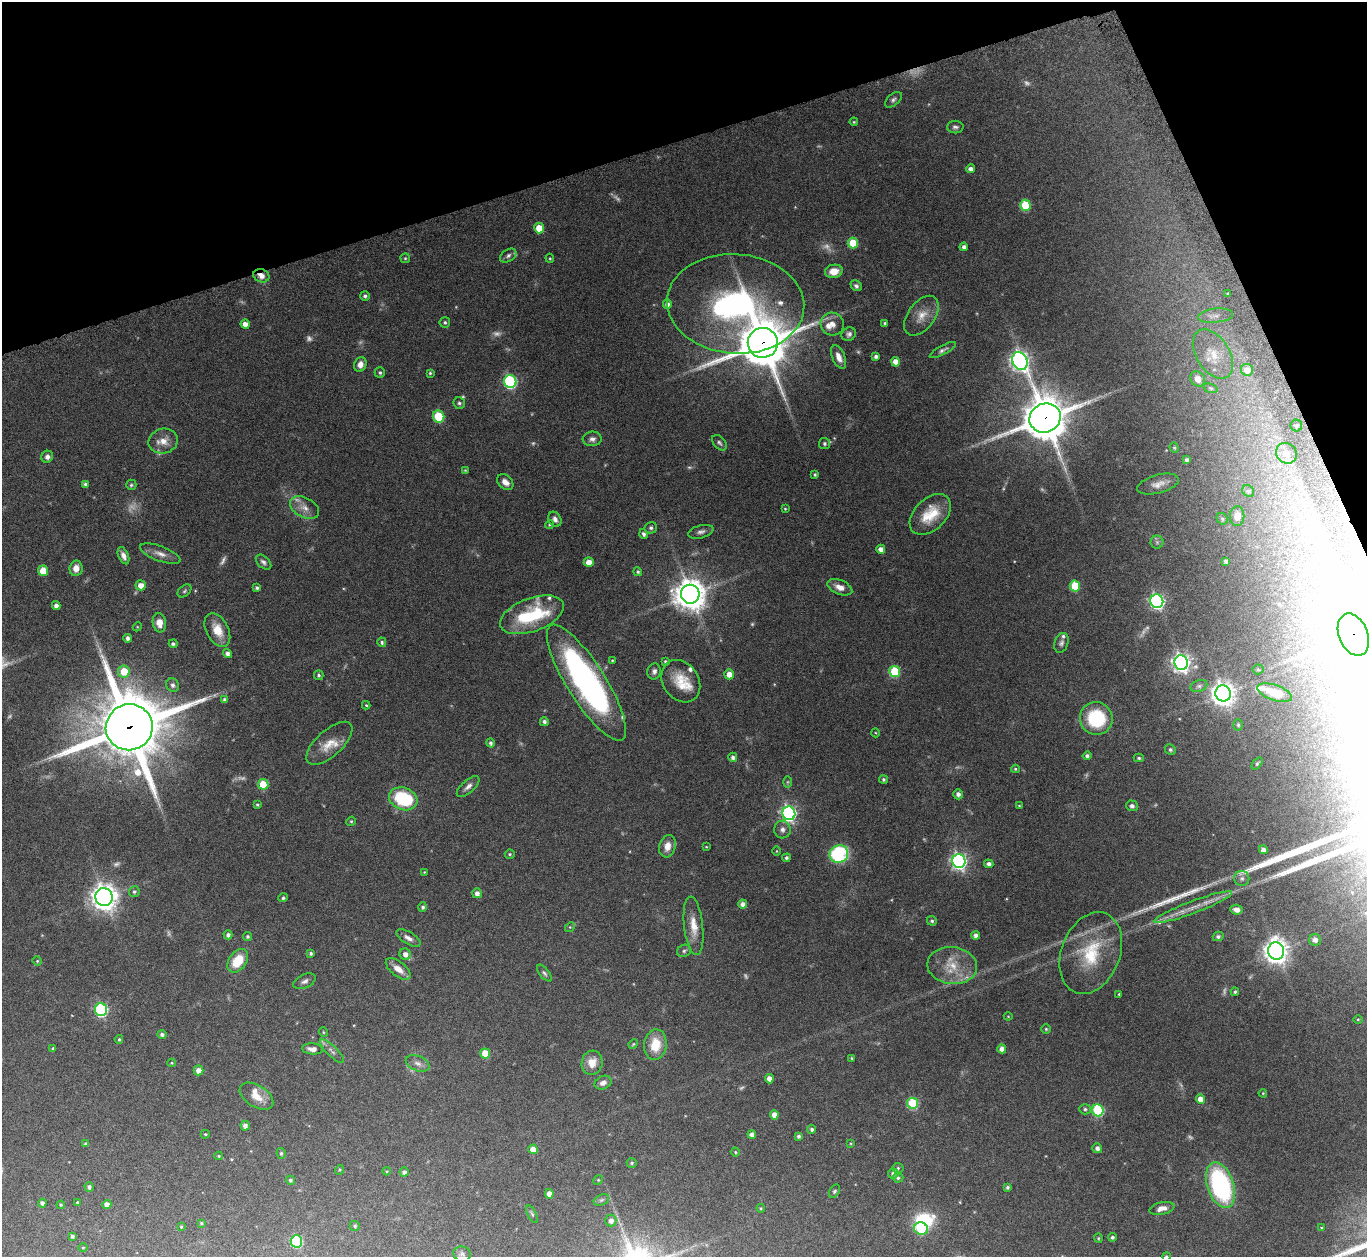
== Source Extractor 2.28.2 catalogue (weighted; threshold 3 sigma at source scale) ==
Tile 3 of 4 x 4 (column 3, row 1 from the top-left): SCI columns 2777-4141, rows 3959-5213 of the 5553 x 5541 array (HDU 1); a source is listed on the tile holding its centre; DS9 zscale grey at full resolution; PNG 1369 x 1259 px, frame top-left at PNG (2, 2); each listed source drawn as its Kron ellipse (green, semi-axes under 4 px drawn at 4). Shown black and unused: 16% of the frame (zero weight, under 8 of 15 exposures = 4% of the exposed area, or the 3 px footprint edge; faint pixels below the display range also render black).
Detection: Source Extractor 2.28.2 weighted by HDU 2 'WHT'; one run over the whole footprint, this tile lists its part. Background 0.0798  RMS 0.0027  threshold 0.0112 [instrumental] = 3 sigma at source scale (4.09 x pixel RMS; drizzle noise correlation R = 1.36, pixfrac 0.8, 0.05/0.05 arcsec/px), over >= 5 px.
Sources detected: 307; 35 too faint to see at this stretch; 4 inside a brighter object's white glare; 2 long thin detections or spike segments (spike, bleed or trail) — neither listed nor drawn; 12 inside a brighter listed object's ellipse — not listed separately; the other 254 listed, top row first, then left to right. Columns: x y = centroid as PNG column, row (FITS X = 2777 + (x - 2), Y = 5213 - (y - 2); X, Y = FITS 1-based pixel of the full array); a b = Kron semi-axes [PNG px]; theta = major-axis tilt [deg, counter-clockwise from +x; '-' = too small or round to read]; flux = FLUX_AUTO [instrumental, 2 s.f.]
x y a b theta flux
893 100 10 5 42 0.67
854 122 4 3 - 0.24
955 127 8 6 1 0.69
971 169 4 4 - 1
1025 205 5 5 - 10
539 228 5 5 - 5.3
853 243 5 5 - 7.5
964 247 4 4 - 0.89
508 256 9 6 34 0.77
405 258 5 5 - 0.32
550 258 5 4 - 0.26
834 271 9 6 10 3
261 276 8 6 -20 1.5
856 286 6 5 - 0.62
1228 294 3 3 - 0.39
365 296 5 4 - 0.59
667 304 4 4 - 1.2
736 304 69 49 -4 89
921 316 23 13 54 3.5
1215 316 17 7 6 1.6
445 322 5 5 - 0.44
885 323 3 3 - 0.47
245 324 4 4 - 1.6
832 324 12 11 - 2.1
849 334 7 6 - 0.78
763 343 15 15 - 1100
943 350 15 4 28 0.79
1213 354 27 16 -58 5.4
876 356 4 3 - 0.73
839 357 12 6 -68 2
1020 361 9 7 -63 130
895 362 5 4 - 2.3
360 364 7 6 - 1.6
1247 370 6 6 - 2.1
380 373 5 5 - 0.47
430 373 3 3 - 0.34
1198 379 8 7 - 1.8
510 381 6 6 - 35
1211 388 7 4 -19 0.34
459 403 6 5 - 0.56
439 417 6 5 - 11
1045 418 16 14 24 910
1296 426 6 6 - 0.66
592 439 9 7 4 1.1
163 441 15 12 12 2.9
719 443 9 5 -48 0.63
824 443 5 5 - 0.54
1174 448 5 4 - 0.33
1286 453 11 9 -45 2.9
47 457 6 5 - 0.93
1187 460 4 3 - 0.66
465 470 4 4 - 0.23
815 474 4 3 - 0.37
505 482 9 6 -44 1.7
85 484 4 4 - 0.76
1158 484 21 9 15 2.1
131 485 5 5 - 0.39
1248 491 6 5 - 0.45
304 508 16 9 -27 2.2
785 509 3 3 - 0.24
930 514 24 15 45 6.7
1237 516 10 7 88 2.1
555 519 8 6 -59 1
1222 519 6 5 - 0.39
549 525 4 3 - 0.24
651 528 6 5 - 0.57
701 532 13 6 14 1
644 534 5 4 - 0.81
1157 542 6 6 - 0.55
881 549 4 4 - 1.6
160 554 21 7 -20 2
123 556 9 5 -67 1.3
1226 561 4 3 - 0.66
263 562 9 5 -43 0.78
589 562 5 5 - 2.5
76 568 8 6 82 2.1
43 571 5 5 - 5.9
638 572 5 4 - 0.4
141 585 5 5 - 2
1075 586 5 5 - 10
840 587 13 7 -23 2.3
257 588 4 4 - 0.5
185 591 8 5 42 0.48
690 594 9 9 - 460
1157 601 7 6 - 61
56 606 4 4 - 1.2
532 615 33 16 20 17
159 623 9 6 -81 2.6
137 627 4 3 - 0.22
217 630 18 11 -63 4.3
1353 635 22 14 -67 880
128 638 4 3 - 0.88
382 642 5 4 - 0.5
1061 643 10 7 70 0.8
173 644 4 4 - 0.66
227 653 5 4 - 0.94
612 660 4 3 - 0.26
665 662 4 3 - 0.47
1181 663 7 7 - 120
1258 669 5 5 - 0.35
124 671 6 6 - 5.8
654 671 8 6 76 0.86
895 671 5 5 - 15
729 674 5 4 - 2.2
319 675 5 4 - 0.45
681 681 22 18 -56 5.7
586 683 67 19 -58 79
173 685 7 6 - 0.9
1199 686 9 5 19 0.66
1223 693 8 7 - 220
1275 693 18 7 -19 4.6
225 700 4 4 - 0.75
366 705 4 4 - 0.28
1096 718 16 16 - 17
544 722 4 4 - 0.67
1238 725 6 4 -87 0.35
129 727 23 23 - 2200
876 733 4 3 - 0.2
329 743 29 13 42 4.2
490 743 4 4 - 0.59
1170 750 5 5 - 0.52
1087 756 4 4 - 0.69
733 757 4 4 - 0.88
1139 758 5 4 - 0.39
1257 763 7 4 52 0.39
1015 769 4 4 - 0.35
883 779 4 3 - 0.46
787 782 6 4 89 0.31
263 784 5 5 - 8.7
468 786 14 6 42 1.2
958 794 5 5 - 0.91
403 799 14 11 -21 15
257 805 3 3 - 0.33
1019 806 4 3 - 0.24
1132 806 6 5 - 0.78
789 813 7 6 - 72
351 821 5 4 - 0.29
782 829 9 8 - 1.2
667 846 11 8 74 2.3
706 847 3 3 - 0.2
1263 850 4 4 - 1.4
776 851 5 3 - 0.2
510 854 5 4 - 0.39
839 854 9 8 - 22
786 858 4 4 - 0.56
959 861 7 6 - 85
989 864 4 4 - 1
424 872 3 3 - 0.18
1242 878 7 7 - 0.79
134 892 5 5 - 0.49
477 893 5 4 - 1.1
104 897 9 8 - 270
283 898 4 4 - 0.46
743 904 4 4 - 1.4
423 907 4 4 - 0.52
1193 907 41 6 21 3.9
1236 909 6 5 - 1.5
932 921 5 4 - 0.5
694 926 29 9 -84 3.9
570 927 5 4 - 0.3
228 935 4 4 - 0.79
976 935 4 4 - 1.1
1218 936 5 4 - 0.65
247 937 4 4 - 0.44
408 938 13 6 -31 1.3
1315 940 6 6 - 1.4
684 951 7 6 - 0.61
1276 951 8 8 - 240
311 953 3 3 - 0.47
1091 953 42 29 69 15
405 954 6 5 - 1.5
37 961 5 4 - 0.29
238 961 13 8 54 7.3
952 966 25 18 -7 6.7
398 969 14 7 -38 2.4
544 973 10 5 -51 0.58
305 981 12 6 25 0.99
1235 992 4 4 - 0.42
1119 994 3 3 - 0.21
101 1010 6 6 - 36
1008 1016 4 4 - 0.21
1358 1019 4 3 - 0.2
1046 1029 4 4 - 0.33
323 1032 5 3 - 0.23
162 1034 4 4 - 0.7
119 1039 4 3 - 0.32
633 1044 5 4 - 0.29
655 1045 15 11 82 6
53 1048 4 4 - 0.42
312 1049 10 5 -5 1.6
1002 1049 4 4 - 1.6
332 1051 16 5 -44 1.1
485 1053 5 5 - 5.3
852 1058 4 3 - 0.35
172 1063 4 4 - 0.25
418 1063 12 7 -21 1.3
592 1063 12 10 82 3.2
198 1070 5 5 - 1.8
769 1079 4 4 - 1.7
603 1083 9 6 23 1.2
1263 1093 4 4 - 0.23
256 1096 18 10 -32 3.4
1200 1099 5 4 - 2.1
913 1103 5 5 - 17
1085 1109 6 5 - 0.5
1098 1110 6 5 - 23
774 1115 4 4 - 1.9
245 1126 5 4 - 1
812 1129 4 4 - 0.66
205 1134 4 3 - 0.28
752 1134 4 4 - 1.2
799 1136 4 3 - 0.62
851 1143 4 3 - 0.23
86 1144 4 4 - 0.48
1097 1148 5 5 - 0.77
533 1149 5 4 - 2.6
735 1152 4 4 - 0.29
281 1153 5 4 - 0.4
219 1156 4 4 - 0.28
632 1163 5 5 - 0.42
898 1168 5 5 - 0.39
339 1170 5 3 - 0.21
387 1171 4 4 - 0.27
404 1172 4 4 - 0.74
893 1173 5 5 - 0.83
898 1178 5 4 - 0.47
290 1180 4 4 - 0.47
598 1180 5 4 - 0.23
1220 1185 24 13 -72 39
89 1187 5 4 - 0.63
1007 1187 4 3 - 0.45
834 1191 7 4 58 0.44
549 1194 5 4 - 1.6
601 1200 8 5 27 0.51
77 1202 3 3 - 0.24
42 1203 4 4 - 0.63
107 1204 4 4 - 1.4
61 1205 4 3 - 0.3
761 1208 4 4 - 0.24
1162 1208 13 6 12 1.6
532 1214 9 4 -63 0.47
611 1220 6 5 - 1.1
201 1223 3 3 - 0.28
355 1226 5 5 - 0.4
181 1227 4 3 - 0.26
1322 1228 4 3 - 0.22
921 1229 7 6 - 15
72 1236 3 3 - 0.54
1112 1237 4 4 - 0.58
1098 1238 4 4 - 0.26
296 1241 6 5 - 21
83 1248 4 3 - 0.21
462 1254 9 7 -15 0.71
1166 1256 4 4 - 0.33
Overlapping masked pixels (flux is a lower limit): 6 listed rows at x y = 261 276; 736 304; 763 343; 1045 418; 1353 635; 129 727
Isophote crosses this tile's border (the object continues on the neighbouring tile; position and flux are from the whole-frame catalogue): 2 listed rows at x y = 1353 635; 1166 1256